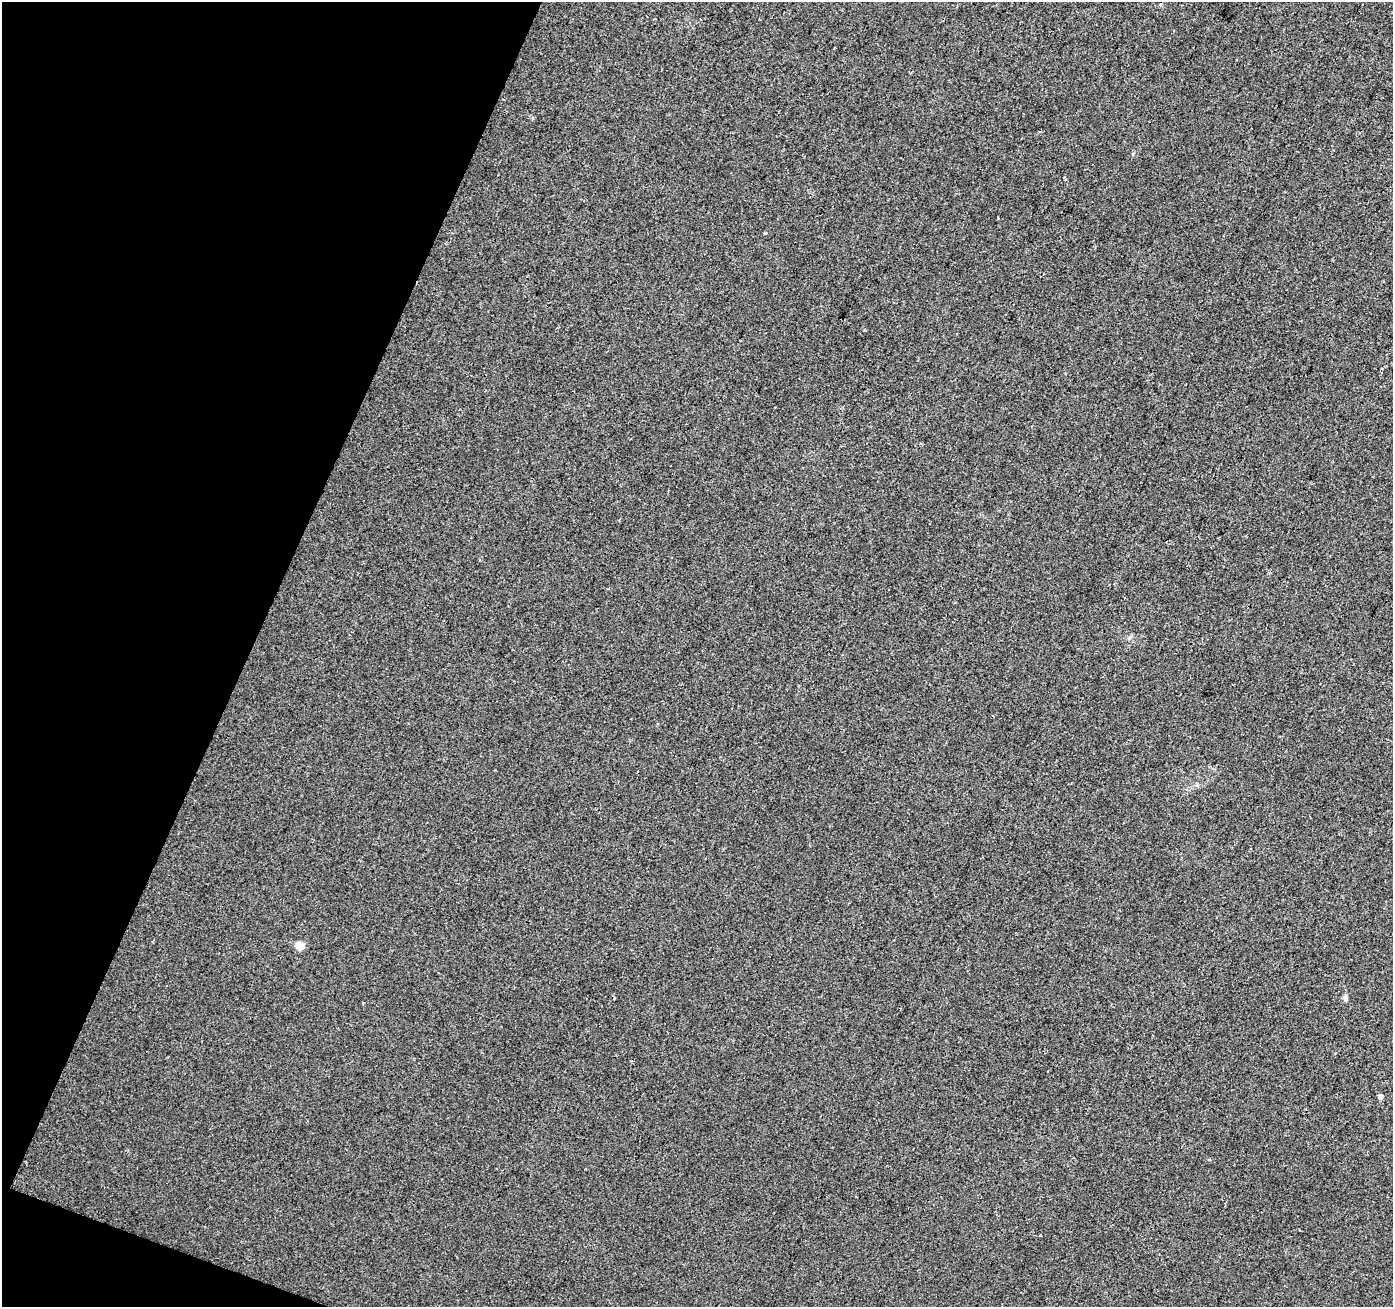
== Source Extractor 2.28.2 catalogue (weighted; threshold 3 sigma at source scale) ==
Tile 9 of 4 x 4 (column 1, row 3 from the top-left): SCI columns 7-1397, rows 1580-2884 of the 5571 x 5702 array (HDU 1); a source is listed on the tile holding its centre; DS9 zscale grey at full resolution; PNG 1395 x 1309 px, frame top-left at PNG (2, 2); no overlay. Shown black and unused: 19% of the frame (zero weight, under 2 of 3 exposures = <1% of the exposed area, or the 3 px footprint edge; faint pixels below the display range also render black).
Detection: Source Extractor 2.28.2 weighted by HDU 2 'WHT'; one run over the whole footprint, this tile lists its part. Background 0.00856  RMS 0.0081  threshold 0.0365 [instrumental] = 3 sigma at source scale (4.5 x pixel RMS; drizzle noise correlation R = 1.50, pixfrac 1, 0.0396/0.0396 arcsec/px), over >= 5 px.
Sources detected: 5; all 5 listed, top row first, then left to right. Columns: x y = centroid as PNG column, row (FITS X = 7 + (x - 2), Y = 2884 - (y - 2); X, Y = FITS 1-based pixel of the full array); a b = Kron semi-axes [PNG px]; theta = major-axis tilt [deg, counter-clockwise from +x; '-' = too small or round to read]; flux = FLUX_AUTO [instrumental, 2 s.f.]
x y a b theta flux
1160 5 3 3 - 1.4
1129 638 6 5 - 1.5
300 946 5 5 - 22
1345 998 8 6 -85 2.2
1380 1097 4 4 - 6.3